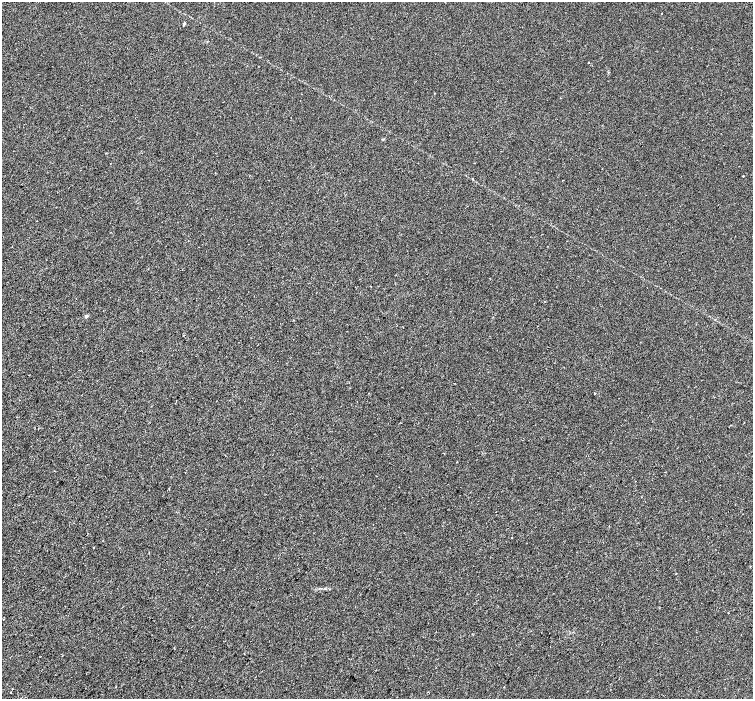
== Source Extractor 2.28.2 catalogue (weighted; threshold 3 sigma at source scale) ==
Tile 7 of 4 x 4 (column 3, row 2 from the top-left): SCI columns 3074-4575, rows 3110-4502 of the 6139 x 6154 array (HDU 1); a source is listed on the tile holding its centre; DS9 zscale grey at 2 x 2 block average (1 PNG px = mean of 2 x 2 image px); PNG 755 x 701 px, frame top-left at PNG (2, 2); no overlay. Shown black and unused: <1% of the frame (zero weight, under 2 of 3 exposures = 4% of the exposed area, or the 3 px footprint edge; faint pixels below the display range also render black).
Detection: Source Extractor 2.28.2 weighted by HDU 2 'WHT'; one run over the whole footprint, this tile lists its part. Background 0.00116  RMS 0.0055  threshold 0.0246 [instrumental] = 3 sigma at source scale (4.5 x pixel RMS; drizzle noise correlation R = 1.50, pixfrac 1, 0.0396/0.0396 arcsec/px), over >= 5 px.
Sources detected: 15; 2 cosmic-ray / hot-pixel residue — not listed; the other 13 listed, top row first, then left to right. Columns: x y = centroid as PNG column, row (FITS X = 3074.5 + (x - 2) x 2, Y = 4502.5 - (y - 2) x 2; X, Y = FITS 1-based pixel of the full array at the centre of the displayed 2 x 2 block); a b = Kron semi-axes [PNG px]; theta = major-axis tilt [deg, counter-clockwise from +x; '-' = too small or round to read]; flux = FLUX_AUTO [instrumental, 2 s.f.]
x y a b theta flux
184 24 5 2 - 1.3
589 63 2 2 - 0.63
434 93 2 2 - 2.4
743 176 2 2 - 2.8
473 179 3 2 - 0.69
86 316 2 2 - 4.1
594 393 2 2 - 2.3
93 547 2 2 - 1.5
676 573 2 2 - 0.4
728 612 2 2 - 0.75
116 687 2 2 - 1.7
12 689 2 2 - 0.71
10 692 2 2 - 1.4
Diffuse or blended objects may show on this block-average render without a row.